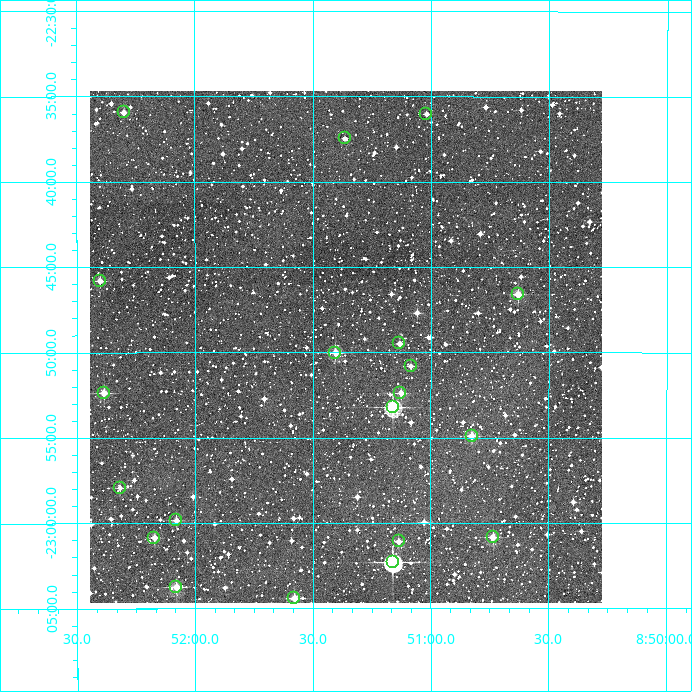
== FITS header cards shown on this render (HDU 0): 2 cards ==
NAXIS1  =                  512
NAXIS2  =                  512

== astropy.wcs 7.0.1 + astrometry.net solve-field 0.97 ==
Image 512 x 512 px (HDU 0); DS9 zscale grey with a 90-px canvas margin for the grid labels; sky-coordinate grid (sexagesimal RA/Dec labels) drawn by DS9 from the SOLVED WCS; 20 Tycho-2 reference stars matched to detected sources circled (green)
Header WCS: RA---TAN/DEC--TAN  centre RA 08:51:22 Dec -22:50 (132.84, -22.83 deg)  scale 3.52 arcsec/px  FOV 30.0' x 30.0'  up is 0 deg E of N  parity normal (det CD < 0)
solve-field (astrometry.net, Tycho-2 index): VERIFIED the header's WCS against the Tycho-2 star catalogue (verified at 2 index scales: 11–20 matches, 0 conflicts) and refined it, rather than solving blind
Solved WCS: RA---TAN-SIP/DEC--TAN-SIP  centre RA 08:51:22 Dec -22:50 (132.84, -22.83 deg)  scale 3.52 arcsec/px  FOV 30.0' x 30.0'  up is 0 deg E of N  parity normal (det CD < 0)
The solver's refit moves the header's centre by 1.7 arcsec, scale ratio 0.9999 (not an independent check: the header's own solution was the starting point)
Tycho-2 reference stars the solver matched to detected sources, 20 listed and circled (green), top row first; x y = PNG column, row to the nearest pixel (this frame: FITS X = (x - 90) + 1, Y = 512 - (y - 91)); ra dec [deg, ICRS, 3 dp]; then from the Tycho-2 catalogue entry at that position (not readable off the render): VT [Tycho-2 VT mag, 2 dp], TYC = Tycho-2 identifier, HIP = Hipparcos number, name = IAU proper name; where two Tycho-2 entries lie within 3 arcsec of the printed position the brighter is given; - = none
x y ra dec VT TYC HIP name
124 112 133.075 -22.599 11.40 6572-191-1 - -
426 114 132.755 -22.600 12.05 6572-189-1 - -
345 138 132.841 -22.624 12.41 6572-275-1 - -
100 281 133.100 -22.763 11.00 6572-236-1 - -
518 294 132.658 -22.777 10.69 6572-180-1 - -
399 343 132.783 -22.825 12.01 6572-340-1 - -
335 353 132.851 -22.834 10.60 6572-423-1 - -
411 366 132.771 -22.847 12.16 6572-511-1 - -
104 393 133.096 -22.873 11.45 6572-483-1 - -
400 393 132.782 -22.873 11.63 6572-492-1 - -
393 407 132.790 -22.887 9.53 6572-438-1 - -
472 436 132.706 -22.915 11.11 6572-305-1 - -
120 488 133.080 -22.965 11.94 6572-622-1 - -
176 520 133.020 -22.997 11.62 6572-785-1 - -
493 537 132.684 -23.014 10.48 6572-849-1 - -
154 538 133.043 -23.014 11.64 6572-856-1 - -
399 541 132.784 -23.018 11.36 6572-865-1 - -
393 562 132.790 -23.038 8.36 6572-973-1 - -
176 587 133.020 -23.062 10.99 6572-992-1 - -
294 598 132.895 -23.073 10.62 6572-928-1 - -